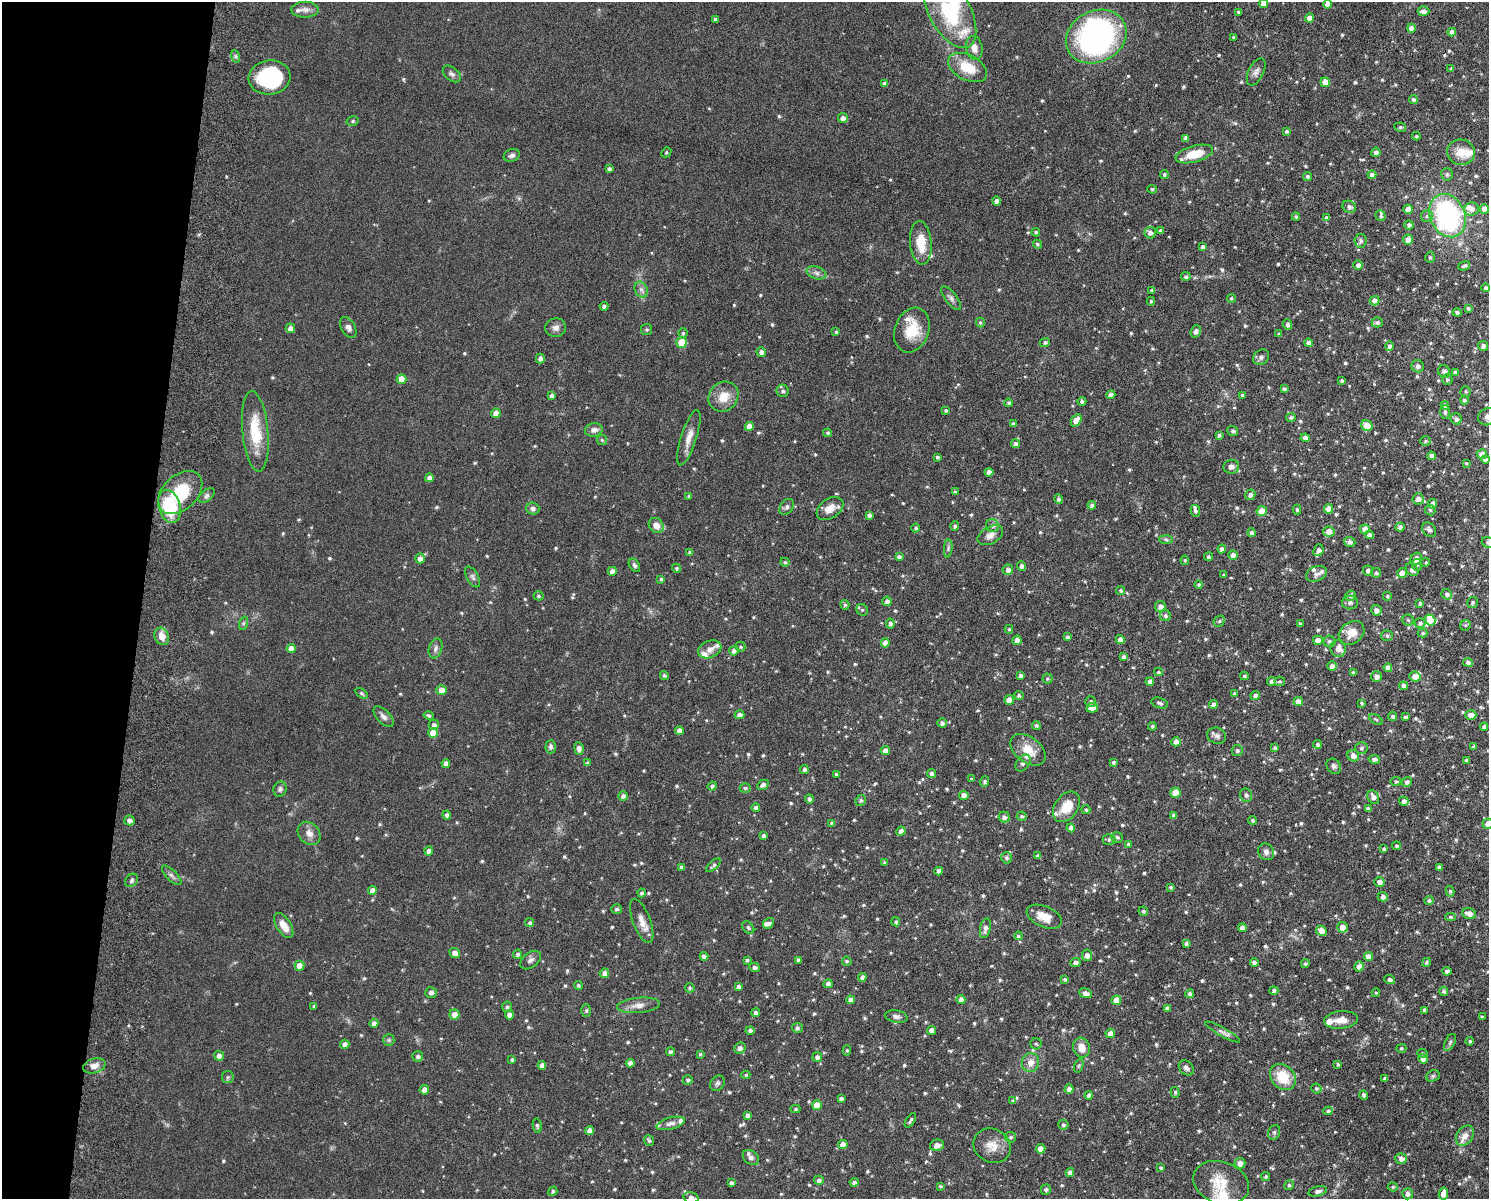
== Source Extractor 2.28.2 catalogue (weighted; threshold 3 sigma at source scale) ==
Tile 7 of 3 x 4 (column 1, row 3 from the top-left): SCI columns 175-1661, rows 1212-2408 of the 4926 x 4817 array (HDU 1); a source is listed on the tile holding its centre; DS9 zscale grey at full resolution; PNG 1491 x 1201 px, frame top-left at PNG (2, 2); each listed source drawn as its Kron ellipse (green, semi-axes under 4 px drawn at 4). Shown black and unused: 9% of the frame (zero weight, under 6 of 12 exposures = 3% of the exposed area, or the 3 px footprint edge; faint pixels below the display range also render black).
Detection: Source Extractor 2.28.2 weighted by HDU 2 'WHT'; one run over the whole footprint, this tile lists its part. Background 0.0569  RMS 0.0042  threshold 0.0174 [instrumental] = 3 sigma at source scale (4.09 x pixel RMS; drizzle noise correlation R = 1.36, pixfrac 0.8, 0.05/0.05 arcsec/px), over >= 5 px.
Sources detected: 832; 1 inside a brighter object's white glare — neither listed nor drawn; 29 inside a brighter listed object's ellipse — not listed separately; of the other 802, all 500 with FLUX_AUTO >= 0.594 (the completeness limit of this list) listed and drawn (302 fainter detections not listed), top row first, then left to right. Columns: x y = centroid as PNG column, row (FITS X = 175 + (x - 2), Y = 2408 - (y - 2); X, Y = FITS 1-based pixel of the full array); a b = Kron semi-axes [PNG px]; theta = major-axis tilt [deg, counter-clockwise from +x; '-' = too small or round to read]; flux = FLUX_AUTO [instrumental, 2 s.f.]
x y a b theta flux
1264 3 4 4 - 2.6
1328 4 4 4 - 2.2
305 10 14 8 0 2.2
950 11 41 20 -62 31
1423 11 6 5 - 2.2
1238 12 3 3 - 0.75
1310 18 4 4 - 3.1
715 19 4 3 - 0.66
1411 28 4 4 - 2.6
1452 32 4 4 - 1.8
1096 37 31 25 28 92
1233 37 3 3 - 0.63
974 48 12 8 -79 2.6
235 56 6 4 -70 0.7
968 68 21 12 -27 9.8
1451 68 4 3 - 0.65
1256 72 15 7 63 1.9
452 74 10 6 -39 1.3
269 77 21 17 6 34
1325 82 5 4 - 4.4
885 84 4 4 - 1.4
1413 100 4 4 - 0.97
843 118 5 5 - 1.6
353 121 6 5 - 0.69
1400 127 6 4 -10 0.83
1286 131 4 4 - 0.68
1416 136 4 4 - 0.62
1186 138 4 4 - 1.5
666 152 5 4 - 0.6
1376 152 5 4 - 1.6
1461 152 14 12 -14 5.5
1194 154 19 8 15 8.8
512 155 8 6 22 1.3
609 169 4 4 - 1.1
1164 174 4 4 - 0.86
1447 174 6 5 - 0.86
1372 175 4 4 - 1.7
1307 176 4 4 - 1
1152 189 4 4 - 0.66
997 201 4 4 - 1.8
1349 207 7 5 -27 1.4
1408 209 4 4 - 2.7
1471 209 7 6 - 2.2
1484 209 5 4 - 2.5
1296 216 4 3 - 0.69
1381 216 5 5 - 0.75
1427 216 6 6 - 0.87
1447 216 22 17 -65 64
1326 217 4 4 - 0.79
1409 225 4 4 - 1
1161 231 4 4 - 1.3
1036 232 4 4 - 0.75
1150 233 6 5 - 1.7
1408 240 5 5 - 2.7
1361 241 7 6 - 1.3
921 243 22 11 -85 8
1037 244 5 4 - 0.75
1203 247 4 4 - 1.4
1430 257 5 4 - 0.68
1358 265 5 4 - 1.6
1464 266 6 3 19 0.81
816 273 10 6 -18 1.5
1186 277 5 4 - 0.95
1486 288 4 4 - 0.91
641 290 8 6 -68 1.4
1152 291 4 3 - 0.95
951 298 14 6 -52 1.4
1231 298 4 4 - 0.68
1151 301 4 4 - 0.63
1375 301 5 4 - 2.9
604 306 4 4 - 0.98
1468 308 4 4 - 0.8
1457 312 4 3 - 1.1
1377 322 5 5 - 1.2
980 323 5 4 - 0.61
1287 324 5 4 - 1.4
290 328 5 5 - 2.3
348 328 11 7 -60 1.8
556 328 10 9 - 1.9
647 330 5 5 - 0.64
912 330 23 17 70 11
1196 331 6 5 - 1.3
836 332 4 4 - 0.65
683 333 5 5 - 0.66
1279 334 4 3 - 0.67
681 343 5 5 - 12
1045 343 5 4 - 0.83
1309 343 4 4 - 1.8
1389 346 5 4 - 1.2
1483 346 5 5 - 1.4
761 352 5 5 - 1.5
1261 357 9 7 39 1.3
540 358 5 4 - 1.6
1418 366 6 6 - 1.6
1444 371 6 5 - 1.2
1455 372 4 4 - 1.2
401 379 5 5 - 5.1
1447 380 5 5 - 0.77
1342 381 3 3 - 0.83
1284 389 3 3 - 0.79
783 391 6 6 - 1.2
1465 391 5 5 - 0.62
1111 395 4 4 - 2.8
1242 395 3 3 - 0.66
552 396 4 4 - 1.2
724 397 16 14 45 6.2
1464 400 4 4 - 0.98
1082 402 4 4 - 1.1
1009 403 4 4 - 0.88
1445 405 4 4 - 1.2
946 410 4 3 - 0.65
1445 412 7 5 -90 0.73
496 413 5 4 - 3.3
1291 417 5 4 - 0.68
1488 417 10 8 25 1.7
1456 419 5 5 - 1.3
1076 420 7 4 57 3.5
1014 424 4 4 - 1.4
749 426 4 4 - 3.2
1367 426 6 5 - 5.1
594 430 9 6 10 1.9
255 431 40 13 -84 15
1233 431 5 5 - 1
828 433 4 4 - 0.71
1219 435 4 3 - 1
689 438 29 7 72 4.2
1305 438 5 4 - 2
602 440 5 5 - 0.66
1426 441 5 5 - 0.59
1015 444 4 4 - 1.3
1482 454 5 5 - 3.1
1431 456 4 4 - 2.1
937 457 4 3 - 0.73
1485 459 4 4 - 1.7
1466 463 4 3 - 0.61
1231 467 8 7 - 1.7
989 472 4 4 - 1.9
429 478 4 4 - 1.9
180 492 25 17 44 19
955 492 3 3 - 0.67
1250 495 5 5 - 1.5
207 496 9 5 39 1.2
689 496 4 3 - 0.78
1058 499 5 4 - 0.99
1418 499 5 5 - 2.1
1433 504 5 4 - 1.9
1092 505 4 4 - 1.2
169 506 17 11 -74 21
787 507 9 6 54 1.1
533 509 7 6 - 1.2
830 509 15 9 34 3.7
1328 509 5 4 - 3.4
1297 510 5 4 - 0.79
1430 510 5 5 - 0.62
1195 511 6 4 -77 1.1
1262 511 5 5 - 4.7
869 515 4 4 - 1.4
656 525 8 7 - 3.4
992 525 7 6 - 1.2
955 526 5 4 - 0.94
1400 527 4 4 - 1.6
916 528 4 4 - 0.87
1365 529 5 4 - 3.2
1429 530 8 6 -48 1.5
1329 531 6 5 - 3.1
1252 533 4 4 - 1.4
990 535 13 8 29 2.5
1369 535 4 4 - 1.7
1166 540 7 4 -3 0.73
1350 542 6 5 - 1.5
1488 543 6 5 - 0.81
948 548 9 3 85 0.79
1222 549 4 4 - 1.3
1318 550 6 5 - 1.5
690 553 4 4 - 1.5
1233 555 4 4 - 2.5
899 557 4 3 - 1.1
1208 557 4 4 - 0.77
420 558 5 4 - 2.1
1416 559 6 5 - 3.2
1185 560 5 4 - 0.66
785 562 4 4 - 0.68
1426 562 4 4 - 0.61
634 565 7 5 -57 0.9
1417 565 6 5 - 0.67
1022 566 4 4 - 1.5
676 568 4 4 - 0.63
1008 570 5 5 - 1.6
1368 570 5 4 - 1.5
1412 570 7 5 -43 1.5
612 571 4 4 - 2.3
1376 573 5 5 - 0.91
1402 573 5 5 - 2.6
1316 574 11 7 22 1.5
1224 575 3 3 - 0.62
472 577 11 6 -61 1.2
661 579 4 4 - 0.72
1199 585 4 4 - 0.66
1121 591 4 4 - 0.73
1447 594 5 5 - 1.2
538 596 5 4 - 0.68
1351 596 5 5 - 1.1
1387 596 4 4 - 0.71
887 601 5 4 - 1.6
1472 602 5 5 - 0.69
1350 603 8 7 - 1.2
1420 603 3 3 - 0.77
845 605 5 4 - 0.81
1160 606 5 5 - 2
862 610 6 5 - 0.8
1376 610 5 5 - 1.8
1165 616 6 5 - 1
1408 620 5 5 - 0.66
1430 620 6 5 - 3.6
1219 621 6 5 - 0.69
244 623 7 4 70 0.72
1420 623 5 5 - 1.1
890 624 5 4 - 1.3
1300 624 4 3 - 0.86
1465 625 6 5 - 0.63
1009 629 4 4 - 0.6
1351 633 14 10 36 5.2
1423 633 5 4 - 0.68
162 636 9 7 -66 3.9
1387 636 6 5 - 0.67
1068 637 4 4 - 1.1
1120 639 4 4 - 2
1017 640 5 4 - 2.3
1318 640 5 4 - 3.4
1330 641 6 5 - 1.2
885 643 4 4 - 2.4
741 647 5 5 - 0.61
436 648 10 6 73 1.4
1338 648 8 7 - 3.6
291 649 4 4 - 2.9
710 649 12 8 23 2.5
734 651 4 4 - 1.6
1124 657 4 3 - 1.1
1468 662 5 4 - 1.5
1332 666 5 5 - 2
1388 668 4 4 - 2.6
1158 672 4 3 - 0.64
1353 673 4 3 - 0.96
664 675 5 4 - 0.76
1021 676 4 4 - 1.5
1244 676 4 3 - 0.69
1376 676 5 5 - 2.1
1415 676 6 5 - 3.3
1047 679 5 5 - 0.63
1271 681 4 4 - 1.5
1280 681 5 4 - 0.64
1150 682 4 4 - 2.1
1403 686 4 4 - 1.4
441 690 5 5 - 2.6
361 693 7 4 -31 0.67
1234 694 4 4 - 0.71
1019 695 4 4 - 0.81
1255 696 4 4 - 1.7
1009 700 5 5 - 3
1091 701 5 5 - 0.92
1298 702 5 4 - 3.5
1160 703 8 5 -18 1.1
1361 703 4 3 - 0.66
1213 704 4 4 - 1.8
1092 708 6 5 - 2.7
429 715 5 3 - 0.73
739 715 5 4 - 1.8
1471 715 5 5 - 2.8
383 716 13 6 -46 1.7
1393 716 5 4 - 1.1
1406 717 4 3 - 0.99
1376 719 7 4 -32 0.65
942 723 4 4 - 1.3
434 725 5 5 - 1.4
1036 725 4 4 - 0.87
1152 726 4 4 - 0.86
1484 727 4 4 - 1.2
679 731 4 4 - 2.2
433 733 5 5 - 4.9
1217 736 10 8 -25 1.5
1176 742 4 4 - 3.3
1318 744 4 4 - 0.87
551 747 6 5 - 1.1
1474 747 4 3 - 0.94
579 748 6 4 -83 1.7
1275 748 4 4 - 0.88
1361 748 6 6 - 1
1028 750 20 12 -38 7.3
1237 750 5 5 - 0.89
885 751 4 4 - 2.7
1353 756 6 5 - 2.5
1374 759 6 4 -9 1.3
1466 760 3 3 - 0.88
1113 762 4 4 - 0.9
588 763 4 4 - 0.78
1023 763 9 6 52 1.2
446 764 4 4 - 2
1334 766 8 6 -49 1.2
804 769 4 4 - 1.2
836 774 4 4 - 0.68
931 774 4 4 - 1.4
972 779 3 3 - 0.66
1396 781 5 4 - 0.72
984 782 5 4 - 0.82
1407 782 5 4 - 1.1
763 785 6 4 31 1.3
712 786 4 4 - 1
745 788 5 4 - 0.72
280 789 7 6 - 1
1175 793 5 5 - 5.2
964 795 4 4 - 2.5
1246 795 7 6 - 1.2
623 796 4 4 - 1.5
1373 797 7 5 -63 2
809 799 4 4 - 1.1
861 800 5 5 - 0.9
1404 801 5 4 - 1.8
756 807 4 4 - 1.2
1066 807 17 11 55 7.7
1368 809 4 3 - 1
1086 810 4 4 - 0.77
447 815 4 4 - 1.2
1022 816 5 4 - 0.7
1173 816 4 4 - 1.6
1004 817 5 5 - 1.4
129 820 5 5 - 1.8
1252 820 4 4 - 0.66
832 823 4 4 - 0.81
1488 824 5 5 - 3.3
1071 828 4 4 - 2
901 831 5 4 - 1.9
309 833 13 10 -46 2.9
763 836 4 3 - 1.2
1117 837 6 5 - 1.1
1109 839 6 5 - 0.98
1128 844 4 3 - 0.65
1397 846 4 4 - 0.78
1384 849 4 3 - 0.86
429 851 4 4 - 1.8
1266 852 9 7 -54 1.5
1038 856 4 4 - 1.1
1006 858 5 5 - 0.91
884 862 4 4 - 0.63
713 865 9 4 42 1
681 867 4 4 - 0.89
1439 867 4 3 - 1.2
939 871 4 4 - 2.1
172 875 13 5 -45 1.3
131 880 7 5 50 0.99
1379 882 5 5 - 2.4
1170 887 3 3 - 0.7
372 890 4 4 - 2.6
1450 891 5 4 - 0.77
641 893 4 4 - 0.82
1383 897 5 4 - 1.8
1429 901 4 4 - 1
616 909 5 5 - 0.94
1143 911 5 4 - 0.88
1469 913 7 5 -13 2.5
1044 917 18 10 -23 5.5
1450 917 5 4 - 0.69
642 921 23 9 -69 4
896 922 4 4 - 0.76
530 923 4 4 - 0.89
768 923 6 5 - 1.5
284 925 14 7 -58 4.2
1342 927 5 5 - 3.1
748 928 7 5 -49 0.71
985 928 10 5 78 1.8
1242 928 4 4 - 2
1321 931 5 4 - 3.6
1018 936 4 4 - 0.73
1186 944 4 3 - 0.92
455 953 5 4 - 2.7
518 954 4 4 - 1.1
1087 955 6 5 - 2.1
704 956 4 4 - 1.4
1368 957 4 4 - 3.1
531 960 12 7 39 1.4
747 960 4 3 - 0.64
798 960 4 4 - 1.3
847 961 5 4 - 0.68
1075 962 5 4 - 1.4
1254 962 4 4 - 1.6
1426 962 4 4 - 0.95
1305 964 4 4 - 0.66
299 966 5 5 - 3.1
755 967 5 5 - 1.3
1359 967 5 5 - 2.8
1447 971 5 4 - 1.1
604 973 5 5 - 2.1
862 977 4 4 - 1.5
1064 979 4 4 - 0.75
1390 979 5 4 - 1.3
828 984 5 4 - 1.8
578 985 4 4 - 0.72
738 986 4 3 - 1.2
690 988 5 4 - 0.69
1274 990 4 4 - 1
1444 991 4 4 - 0.88
431 993 6 5 - 1.3
1085 993 6 4 -20 1.9
1376 993 4 4 - 0.6
1190 994 4 4 - 1.2
850 1000 4 4 - 1.9
961 1000 4 4 - 2.5
1116 1000 5 4 - 4.4
638 1005 21 7 6 3.2
314 1006 4 3 - 0.71
507 1007 5 5 - 0.95
1167 1008 4 3 - 1.2
1424 1010 4 3 - 0.69
586 1011 6 4 89 0.6
756 1012 4 4 - 1.1
454 1014 5 5 - 2.9
509 1015 5 4 - 2.1
896 1016 11 6 -10 1.4
1482 1017 4 4 - 1.1
1341 1020 17 9 6 3.8
374 1023 4 4 - 1.5
797 1028 5 5 - 0.81
750 1030 4 4 - 1.1
932 1030 4 4 - 2.5
1223 1032 19 4 -29 1.6
1110 1033 5 4 - 2.8
389 1040 6 5 - 0.7
1470 1041 4 4 - 0.79
1450 1042 9 5 63 0.95
345 1044 4 4 - 2.3
1036 1044 5 5 - 0.72
740 1048 6 5 - 1.3
1081 1048 10 8 -71 3.9
1401 1048 5 4 - 0.59
847 1050 5 4 - 0.61
670 1052 4 4 - 0.92
1422 1053 5 4 - 0.62
700 1054 4 4 - 0.63
219 1056 5 5 - 2.1
418 1056 5 5 - 1.2
817 1057 5 5 - 1.4
1423 1059 5 4 - 2.2
512 1060 4 3 - 0.82
630 1063 4 4 - 2.3
1030 1063 9 8 - 3.2
1338 1064 3 3 - 0.75
542 1065 4 4 - 1.9
94 1066 11 7 18 3.1
1079 1066 7 4 70 0.63
1186 1068 8 6 -46 1.3
746 1075 4 4 - 0.7
1433 1076 7 5 22 0.79
228 1077 6 6 - 0.72
1283 1077 14 11 -46 10
1385 1078 3 3 - 0.94
688 1080 5 5 - 0.88
717 1083 8 6 49 0.98
1316 1088 5 5 - 0.7
1069 1089 5 4 - 1.9
424 1090 5 4 - 3
1175 1092 5 4 - 0.69
1089 1095 4 4 - 1.7
1364 1095 5 4 - 1
841 1099 4 4 - 1
1013 1101 4 3 - 0.77
817 1105 5 4 - 5.5
795 1109 5 4 - 0.68
1328 1111 4 4 - 0.78
747 1115 4 4 - 1.6
910 1120 8 3 58 0.75
671 1123 14 6 15 1.9
1063 1125 5 5 - 0.75
537 1126 7 4 -79 0.7
590 1131 4 4 - 2.5
1274 1132 7 5 70 0.95
1465 1135 11 8 56 3.4
1011 1137 5 5 - 0.82
649 1141 6 4 -52 0.85
843 1145 5 4 - 3.3
937 1145 7 5 14 2.2
992 1146 19 16 -29 5.5
1040 1149 5 4 - 3.1
751 1157 9 6 -38 1.6
1401 1159 6 5 - 2
1240 1163 5 5 - 2.4
1161 1168 4 3 - 0.63
1070 1173 4 4 - 1.9
1266 1177 4 4 - 0.76
819 1180 5 4 - 1.2
854 1182 4 4 - 1.2
731 1183 4 3 - 1.1
1221 1183 29 21 -19 10
1289 1185 5 4 - 0.76
941 1186 4 3 - 0.68
1393 1187 5 4 - 0.61
1046 1190 5 5 - 0.91
553 1191 5 4 - 0.85
1318 1191 9 5 14 1.5
1407 1194 5 5 - 1.5
1443 1194 6 4 79 3.4
691 1198 8 5 -14 1.9
Isophote crosses this tile's border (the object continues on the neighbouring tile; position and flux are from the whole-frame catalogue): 6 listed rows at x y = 1264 3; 950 11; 1488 417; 1488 543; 1488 824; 691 1198